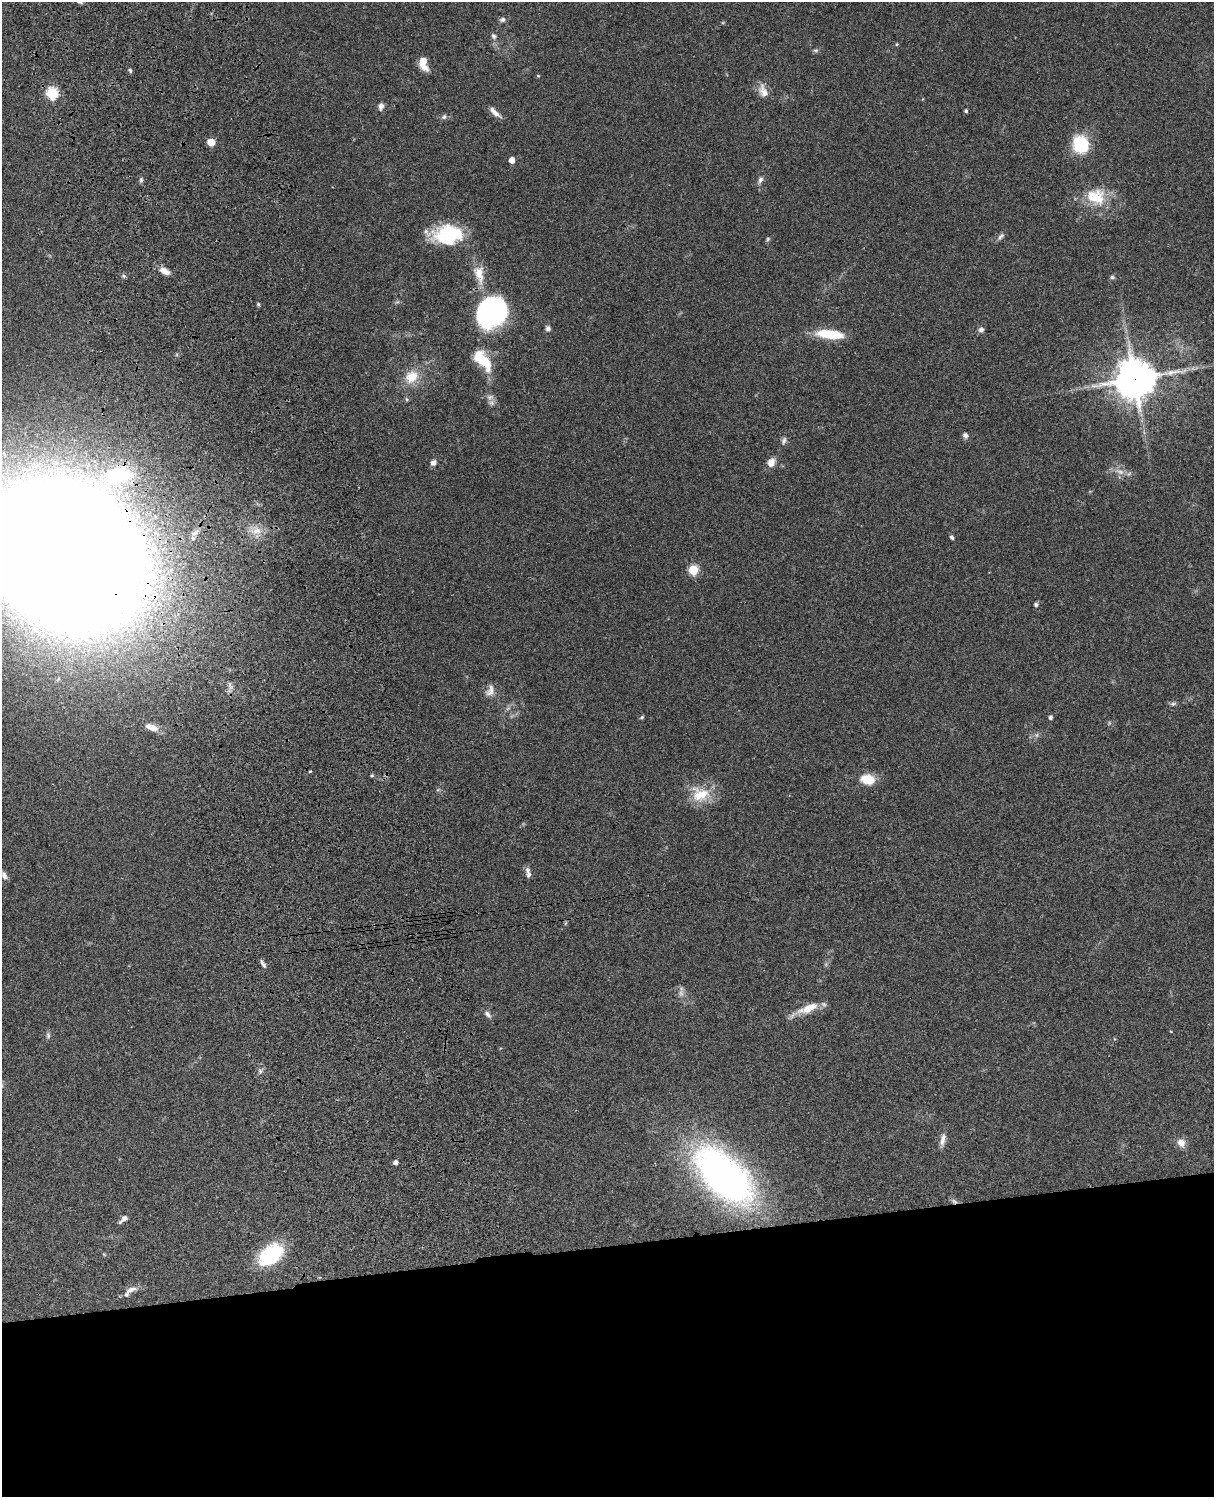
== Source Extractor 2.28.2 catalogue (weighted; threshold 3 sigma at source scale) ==
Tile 11 of 4 x 3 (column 3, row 3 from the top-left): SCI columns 2545-3756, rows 278-1772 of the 5087 x 4927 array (HDU 1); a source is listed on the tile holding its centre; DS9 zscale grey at full resolution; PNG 1216 x 1499 px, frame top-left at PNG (2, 2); no overlay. Shown black and unused: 17% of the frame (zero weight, under 3 of 4 exposures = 6% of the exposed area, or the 3 px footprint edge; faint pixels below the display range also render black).
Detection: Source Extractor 2.28.2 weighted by HDU 2 'WHT'; one run over the whole footprint, this tile lists its part. Background 0.103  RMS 0.0065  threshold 0.0292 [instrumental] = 3 sigma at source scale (4.5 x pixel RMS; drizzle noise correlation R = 1.50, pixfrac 1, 0.05/0.05 arcsec/px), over >= 5 px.
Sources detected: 75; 2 too faint to see at this stretch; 1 inside a brighter object's white glare — not listed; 2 inside a brighter listed object's ellipse — not listed separately; the other 70 listed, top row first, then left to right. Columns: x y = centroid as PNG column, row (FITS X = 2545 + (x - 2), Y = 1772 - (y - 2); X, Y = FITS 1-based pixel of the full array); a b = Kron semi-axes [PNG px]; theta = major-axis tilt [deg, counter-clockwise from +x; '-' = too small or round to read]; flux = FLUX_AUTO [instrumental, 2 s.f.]
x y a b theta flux
502 20 8 6 24 1.7
494 36 8 7 - 1.8
897 44 5 4 - 0.63
815 50 8 5 17 1.2
423 62 12 6 -78 13
130 71 6 4 -63 1.1
538 76 4 3 - 0.55
763 91 19 11 -65 6.2
52 93 6 6 - 65
381 106 9 6 75 2.7
966 111 4 4 - 1.3
495 112 18 6 -42 4.3
444 117 7 7 - 1.6
211 142 5 5 - 15
1080 144 16 13 -61 35
512 160 5 4 - 6.8
141 180 5 5 - 1.2
760 180 9 6 65 2.2
1096 197 27 22 -9 21
448 234 31 19 5 42
1001 236 11 6 52 2
768 239 5 5 - 0.9
164 271 13 7 -31 5.2
479 274 29 13 -78 12
124 276 6 4 -46 1
1112 277 6 4 -15 1.3
258 304 4 4 - 1
490 311 30 20 62 100
548 328 7 6 - 2.1
981 330 7 7 - 2
830 334 30 9 -7 21
482 360 28 13 -51 20
411 377 20 16 38 13
1135 379 13 12 - 1700
491 403 8 7 - 2.1
965 435 7 6 - 2.3
784 441 11 6 74 2
771 462 11 8 66 4.9
433 463 7 6 - 2.6
1120 472 11 6 -11 3.5
257 531 14 8 12 6.4
952 537 5 4 - 1.3
65 554 93 75 -38 5100
693 570 5 5 - 37
1036 604 6 5 - 1.2
490 691 17 10 74 4.8
1173 704 8 5 20 1.4
508 708 7 4 19 1.2
642 717 6 4 29 0.96
1050 717 5 4 - 1.7
151 727 17 8 -22 6.6
310 771 4 3 - 0.56
372 776 5 3 - 0.77
868 779 12 8 -10 16
700 794 26 20 -3 18
4 875 10 6 -60 2.5
529 875 10 7 -88 2.5
263 964 12 4 -57 1.9
808 1008 29 9 22 12
488 1014 11 6 -50 2.3
48 1035 9 5 -83 1.5
260 1071 5 5 - 1.3
942 1141 12 8 77 3.6
1181 1143 11 9 -47 5.1
396 1163 4 4 - 3.2
724 1175 79 41 -44 230
954 1201 9 5 -30 1.9
123 1219 12 5 42 2.9
270 1255 25 16 37 51
131 1289 17 7 20 4.2
Overlapping masked pixels (flux is a lower limit): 3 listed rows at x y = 1135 379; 65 554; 954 1201
Isophote crosses this tile's border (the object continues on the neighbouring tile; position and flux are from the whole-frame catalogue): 1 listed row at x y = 65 554